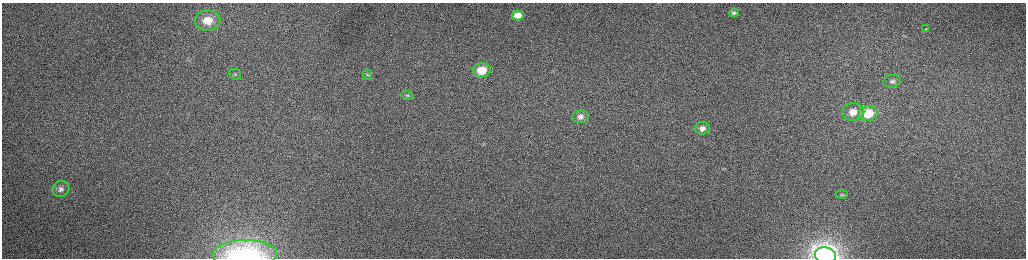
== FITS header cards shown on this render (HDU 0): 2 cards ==
NAXIS1  =                 2048 /fastest changing axis
NAXIS2  =                  512 /next to fastest changing axis

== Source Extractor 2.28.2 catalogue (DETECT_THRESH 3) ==
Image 2048 x 512 px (HDU 0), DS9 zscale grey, zoomed out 1/2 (1 PNG px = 2 x 2 image px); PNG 1028 x 260 px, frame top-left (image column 1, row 511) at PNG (2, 3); each listed source drawn as its Kron ellipse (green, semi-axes under 4 px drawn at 4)
Background 163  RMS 1.5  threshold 4.61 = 3 sigma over >= 5 px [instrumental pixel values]
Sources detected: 19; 2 cannot appear on this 1/2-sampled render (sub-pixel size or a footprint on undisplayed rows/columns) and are neither listed nor drawn; the other 17 listed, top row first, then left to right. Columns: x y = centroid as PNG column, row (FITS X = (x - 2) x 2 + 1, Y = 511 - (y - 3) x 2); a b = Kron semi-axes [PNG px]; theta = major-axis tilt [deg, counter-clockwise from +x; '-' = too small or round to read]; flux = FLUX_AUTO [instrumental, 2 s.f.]
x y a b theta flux
734 13 4 3 - 550
518 15 6 5 - 3200
208 20 13 10 1 4900
925 29 2 1 - 650
482 70 9 7 11 6300
235 74 6 5 - 640
367 75 5 4 - 390
892 81 9 6 7 1200
407 96 6 4 -19 520
853 112 11 8 3 5200
868 113 9 7 4 12000
580 117 8 6 7 1900
702 128 7 6 - 1900
61 189 8 7 - 1400
842 195 6 4 1 610
245 254 32 14 2 19000
825 255 11 8 -9 160000
At the frame edge (FLAGS 8, measured only in part): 2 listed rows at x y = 245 254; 825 255
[2 sub-pixel or undisplayed-footprint detections neither listed nor drawn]